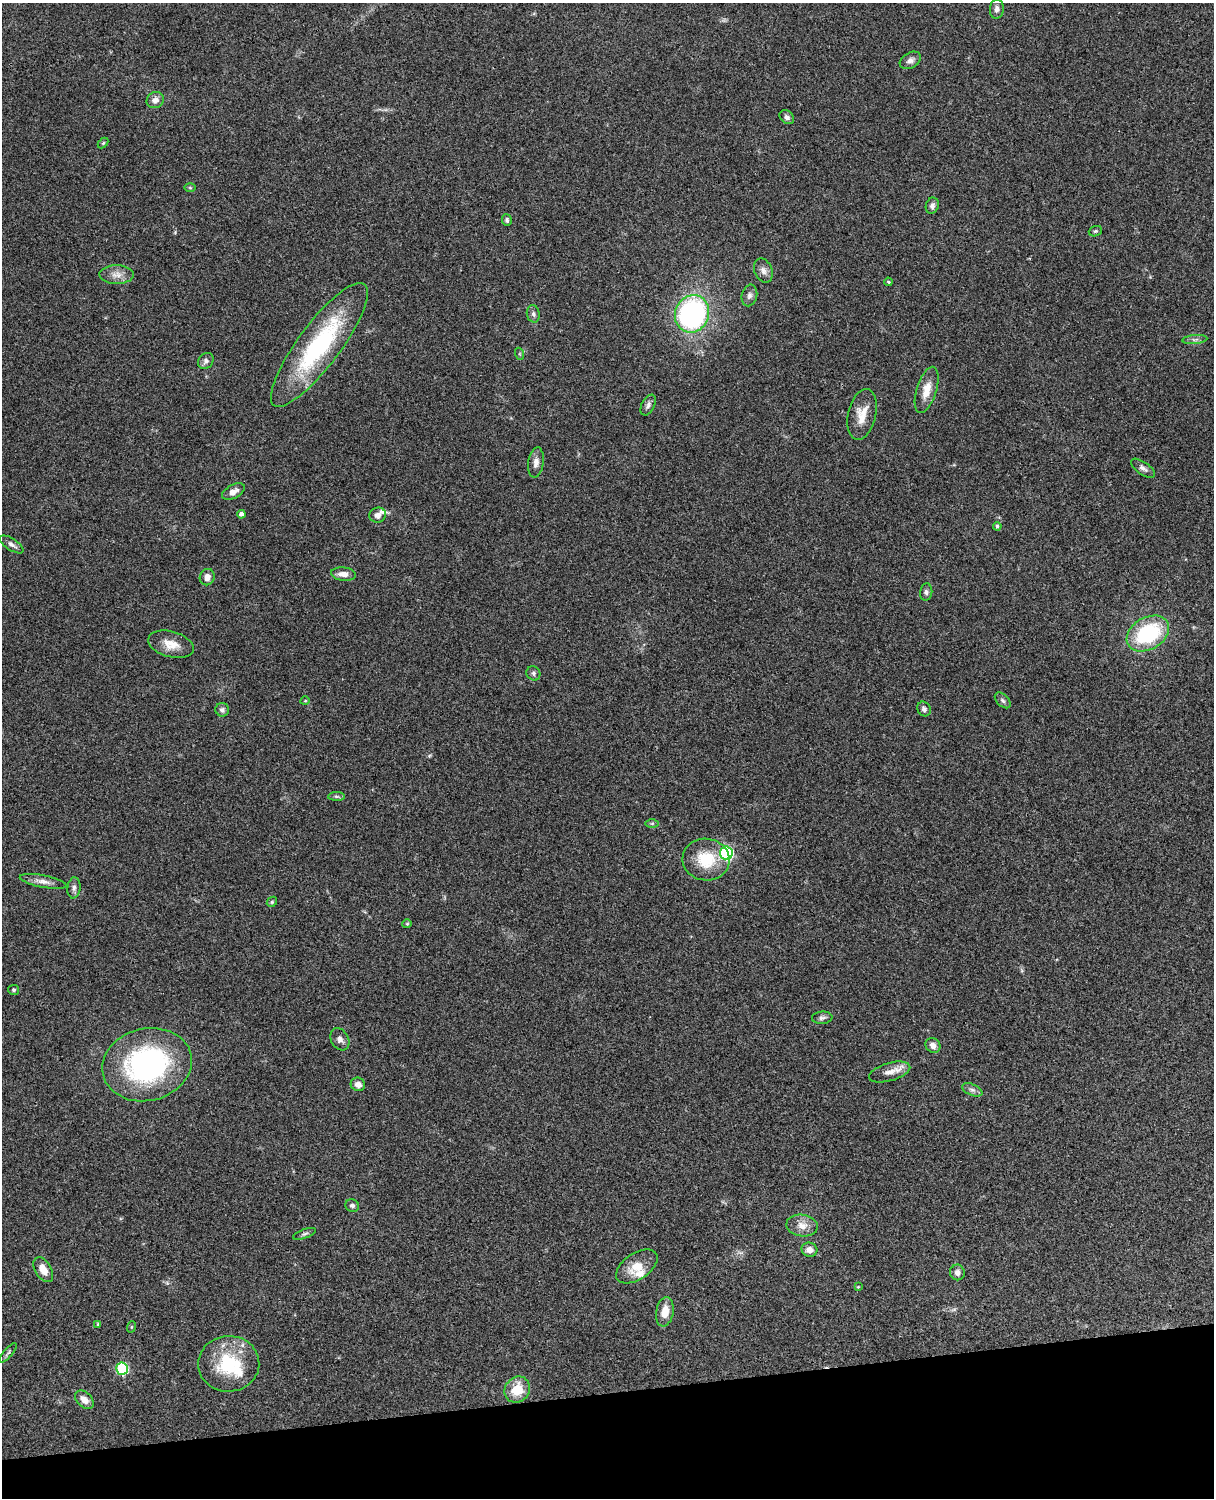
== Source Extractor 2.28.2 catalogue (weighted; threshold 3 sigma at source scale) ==
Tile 10 of 4 x 3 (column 2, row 3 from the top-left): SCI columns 1333-2544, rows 276-1771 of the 5086 x 4925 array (HDU 1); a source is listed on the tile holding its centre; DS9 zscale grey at full resolution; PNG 1216 x 1500 px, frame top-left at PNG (2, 3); each listed source drawn as its Kron ellipse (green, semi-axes under 4 px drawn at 4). Shown black and unused: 7% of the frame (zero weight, under 3 of 4 exposures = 6% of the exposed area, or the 3 px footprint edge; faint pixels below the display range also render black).
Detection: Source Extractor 2.28.2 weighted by HDU 2 'WHT'; one run over the whole footprint, this tile lists its part. Background 0.0882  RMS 0.0061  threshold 0.0275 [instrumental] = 3 sigma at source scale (4.5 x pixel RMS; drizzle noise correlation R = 1.50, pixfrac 1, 0.05/0.05 arcsec/px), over >= 5 px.
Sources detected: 74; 3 inside a brighter listed object's ellipse — not listed separately; the other 71 listed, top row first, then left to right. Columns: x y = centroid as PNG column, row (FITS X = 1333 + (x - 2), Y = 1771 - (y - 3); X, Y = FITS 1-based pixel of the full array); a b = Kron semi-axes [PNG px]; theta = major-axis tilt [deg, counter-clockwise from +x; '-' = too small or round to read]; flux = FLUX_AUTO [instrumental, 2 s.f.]
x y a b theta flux
997 9 9 7 84 2.6
910 60 11 7 31 2.9
155 100 9 8 - 3.7
787 117 8 6 -38 2.1
103 143 6 4 45 0.72
190 188 6 4 -1 0.79
932 206 8 6 71 2.3
507 220 6 4 -86 1.3
1095 231 7 5 21 0.91
763 270 12 9 -66 3.3
117 275 17 9 0 5.1
888 282 4 3 - 0.76
749 295 11 7 77 2.5
533 314 9 6 -76 1.8
692 314 19 17 69 120
1195 340 12 4 4 1.9
319 345 75 21 53 80
520 354 6 4 -71 0.7
206 361 8 7 - 2.2
927 390 24 10 73 8.7
648 405 11 6 63 2.2
862 414 26 14 77 9.8
536 462 15 8 82 3.8
1143 468 14 6 -35 2.4
233 492 12 6 28 3.5
241 514 4 4 - 2.5
378 515 8 7 - 2.8
997 526 4 4 - 1.2
12 544 13 6 -33 2.3
344 574 12 6 -5 4
207 577 8 7 - 4.6
926 592 8 6 83 1.5
1148 634 23 16 30 52
171 644 23 12 -15 8.9
533 673 7 6 - 1.3
1003 700 9 5 -45 1.6
305 701 4 3 - 0.47
924 709 8 6 -60 1.8
222 710 7 6 - 1.6
336 796 8 4 -1 1.2
652 823 6 4 0 0.89
726 853 6 6 - 100
706 860 23 21 -6 21
43 881 24 6 -11 4.2
74 888 10 6 84 2.2
272 902 5 4 - 0.82
407 924 5 4 - 0.7
13 990 5 5 - 0.94
822 1018 10 6 5 1.8
340 1039 12 8 -58 2.7
933 1045 8 7 - 3.3
147 1065 45 36 14 120
890 1072 21 9 16 6.1
358 1084 7 6 - 3.7
972 1090 11 5 -24 2.1
352 1206 7 6 - 1.5
802 1226 16 11 -9 6.1
304 1234 12 4 20 1.4
809 1250 8 7 - 4
637 1266 23 13 34 11
43 1270 13 8 -59 7
957 1272 8 7 - 3
858 1287 4 4 - 0.46
665 1312 15 8 81 7.9
98 1324 4 4 - 0.98
131 1327 6 4 71 0.65
8 1353 12 3 50 1.2
229 1364 30 28 4 36
122 1369 6 6 - 55
517 1390 14 12 51 15
84 1400 11 7 -44 4.6